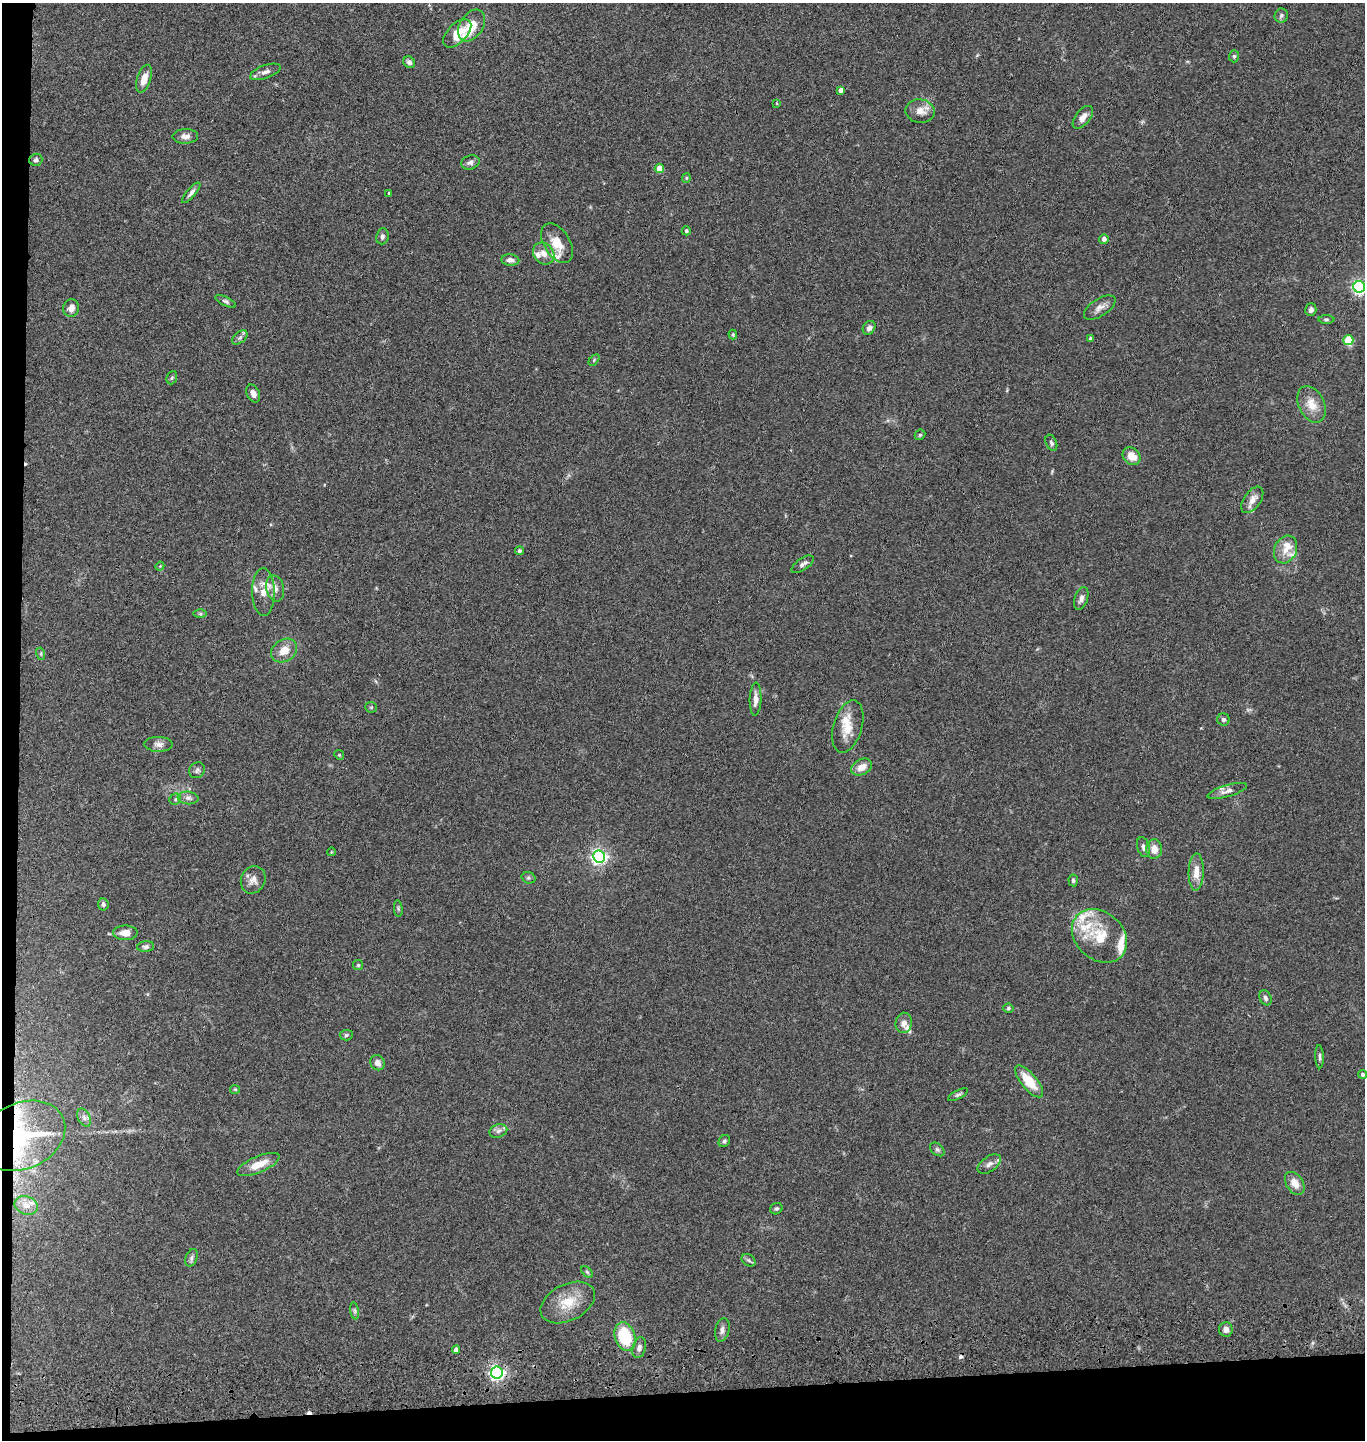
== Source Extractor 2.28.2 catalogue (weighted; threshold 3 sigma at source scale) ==
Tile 7 of 3 x 3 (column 1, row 3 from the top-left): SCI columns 144-1506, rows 117-1554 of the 4367 x 4546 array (HDU 1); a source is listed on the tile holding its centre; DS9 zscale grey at full resolution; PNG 1367 x 1442 px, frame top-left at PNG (2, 3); each listed source drawn as its Kron ellipse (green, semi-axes under 4 px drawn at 4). Shown black and unused: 5% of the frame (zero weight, under 3 of 4 exposures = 6% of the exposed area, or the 3 px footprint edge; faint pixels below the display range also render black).
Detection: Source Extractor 2.28.2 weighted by HDU 2 'WHT'; one run over the whole footprint, this tile lists its part. Background 0.0845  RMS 0.0061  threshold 0.0274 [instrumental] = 3 sigma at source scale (4.5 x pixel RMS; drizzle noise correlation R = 1.50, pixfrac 1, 0.05/0.05 arcsec/px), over >= 5 px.
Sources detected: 125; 3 cosmic-ray / hot-pixel residue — neither listed nor drawn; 13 inside a brighter listed object's ellipse — not listed separately; the other 109 listed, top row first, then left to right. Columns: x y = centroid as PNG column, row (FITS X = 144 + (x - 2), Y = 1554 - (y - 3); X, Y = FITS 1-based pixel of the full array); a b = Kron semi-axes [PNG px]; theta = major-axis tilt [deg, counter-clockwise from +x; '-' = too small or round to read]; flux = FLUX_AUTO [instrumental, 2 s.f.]
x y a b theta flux
1281 15 7 6 - 1.6
471 25 17 11 57 11
457 33 17 9 46 11
1234 56 6 5 - 1
409 62 6 5 - 2
265 72 16 6 20 3.2
144 79 14 7 72 6.3
841 90 4 4 - 2.8
777 103 4 3 - 0.42
920 111 14 12 -10 6
1083 117 13 7 51 4.1
185 136 13 7 2 3.2
36 160 6 6 - 1.5
470 162 9 7 16 2.3
659 168 4 4 - 10
686 178 5 4 - 0.64
191 193 13 4 49 2.1
389 193 3 3 - 0.71
686 231 4 4 - 1.2
382 236 8 6 81 1.8
1104 239 5 5 - 2.5
557 243 22 13 -58 10
544 253 12 9 -48 4.9
510 260 9 5 -7 2.6
1359 287 6 6 - 140
226 301 11 4 -27 1.4
71 308 9 7 74 4.4
1100 308 18 8 33 4.1
1311 310 6 5 - 2
1326 320 8 4 0 0.97
869 328 7 6 - 2.4
733 334 5 4 - 0.75
240 337 9 5 41 1.6
1091 338 4 3 - 1.5
1348 340 5 5 - 23
594 360 6 4 48 0.84
172 378 7 5 67 0.93
253 393 9 6 -64 3.3
1311 404 19 12 -64 8.4
920 435 6 4 42 0.93
1051 443 8 5 -66 1.4
1132 456 10 8 -42 7.4
1252 500 15 8 55 4.8
1285 550 14 11 65 6.8
519 551 4 4 - 1
803 564 13 6 34 2.3
160 566 4 3 - 0.54
275 588 13 9 -77 4.2
263 592 24 11 -89 8.5
1081 598 12 6 72 2.6
200 614 6 4 0 1
284 650 14 11 33 7.6
41 654 6 4 -73 0.82
755 699 16 6 88 4.3
371 707 5 5 - 0.87
1223 720 6 6 - 1.4
848 727 27 14 74 11
159 744 14 7 -2 3
339 755 5 4 - 0.66
862 767 11 7 27 5.7
197 770 8 7 - 1.6
1227 791 20 6 16 3.3
188 798 10 6 -6 2.4
175 799 6 5 - 1.1
1143 847 10 6 -75 2.1
1154 849 10 8 -89 5.5
331 852 4 3 - 0.4
599 857 6 6 - 190
1196 872 18 7 88 6.8
528 878 7 5 -19 1.2
253 880 14 12 65 4.5
1073 880 6 4 -84 1.2
103 904 6 5 - 1.3
398 909 8 3 -85 0.83
125 933 12 7 0 5.7
1099 936 30 23 -41 27
146 947 8 5 6 1.6
358 965 5 5 - 0.79
1265 998 8 5 -66 1.6
1008 1008 5 4 - 1
904 1023 10 8 84 3.4
346 1035 6 5 - 1
1319 1057 11 3 -88 1.4
377 1063 8 7 - 3.2
1362 1074 4 3 - 1.2
1029 1081 20 8 -50 15
235 1089 5 4 - 0.66
958 1095 11 4 28 1.3
84 1118 9 6 -63 2.1
498 1131 9 6 18 2.2
22 1136 45 33 25 65
724 1141 6 5 - 1.3
937 1149 8 5 -40 1.4
258 1164 23 8 23 9.2
989 1164 13 7 35 3.1
1295 1183 12 8 -56 5.8
26 1205 12 9 -19 4.5
776 1209 6 5 - 1.1
191 1258 9 5 69 1.8
749 1260 7 5 -35 1.3
587 1272 7 4 -45 0.98
568 1302 29 18 26 15
354 1311 8 4 -81 1.1
1226 1329 7 6 - 3
722 1330 12 7 77 2.6
625 1337 15 10 -72 28
639 1348 11 6 74 2.3
456 1350 4 4 - 3.6
497 1373 6 6 - 170
Overlapping masked pixels (flux is a lower limit): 2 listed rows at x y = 22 1136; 497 1373
Isophote crosses this tile's border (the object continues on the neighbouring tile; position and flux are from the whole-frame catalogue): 1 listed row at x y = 1359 287